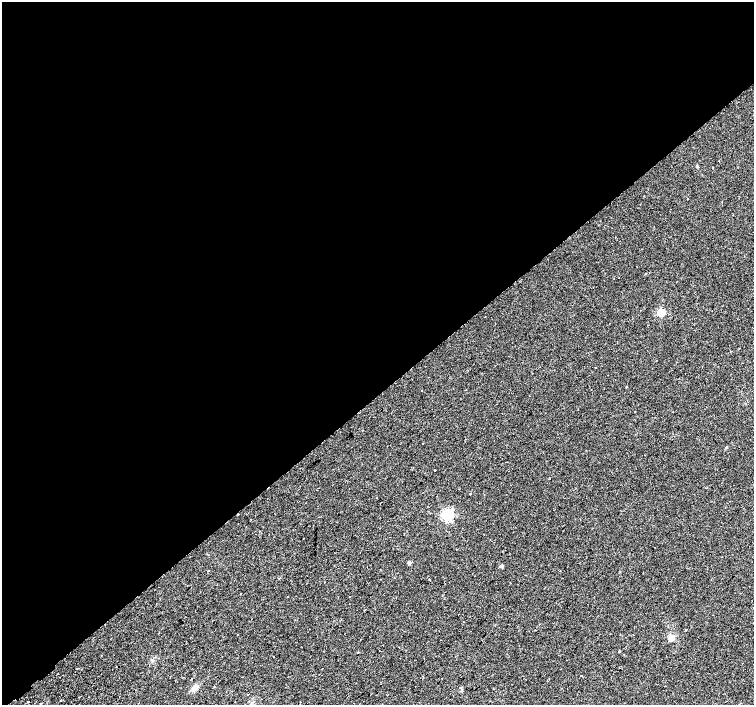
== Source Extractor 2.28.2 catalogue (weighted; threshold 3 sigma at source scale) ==
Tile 2 of 4 x 4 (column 2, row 1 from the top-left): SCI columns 1555-3057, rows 4469-5873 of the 6109 x 6061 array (HDU 1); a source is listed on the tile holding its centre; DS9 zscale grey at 2 x 2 block average (1 PNG px = mean of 2 x 2 image px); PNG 756 x 707 px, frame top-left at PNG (2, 2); no overlay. Shown black and unused: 56% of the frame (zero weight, under 2 of 3 exposures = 3% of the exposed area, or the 3 px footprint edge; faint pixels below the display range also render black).
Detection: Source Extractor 2.28.2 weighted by HDU 2 'WHT'; one run over the whole footprint, this tile lists its part. Background 0.0152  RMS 0.0034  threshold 0.0152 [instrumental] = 3 sigma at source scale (4.5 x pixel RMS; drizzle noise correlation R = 1.50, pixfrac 1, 0.0396/0.0396 arcsec/px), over >= 5 px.
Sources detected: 37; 4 cosmic-ray / hot-pixel residue — not listed; the other 33 listed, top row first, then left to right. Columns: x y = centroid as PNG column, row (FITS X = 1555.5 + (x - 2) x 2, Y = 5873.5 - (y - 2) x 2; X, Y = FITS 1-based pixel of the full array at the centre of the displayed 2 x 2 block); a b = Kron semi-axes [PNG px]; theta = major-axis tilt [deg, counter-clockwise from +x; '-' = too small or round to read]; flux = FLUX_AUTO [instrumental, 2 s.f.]
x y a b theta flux
697 166 3 3 - 1.1
713 167 2 2 - 0.77
687 199 2 2 - 0.34
661 312 3 3 - 36
596 368 2 2 - 2
726 447 3 2 - 0.73
435 470 2 2 - 0.7
470 494 2 2 - 2.7
448 515 4 4 - 120
251 519 2 2 - 0.33
259 531 2 2 - 0.37
409 563 3 2 - 3.8
501 566 3 3 - 2.3
208 571 2 2 - 1.5
279 578 2 2 - 0.87
429 580 2 2 - 0.42
241 593 2 2 - 0.57
288 597 2 2 - 0.78
535 630 2 2 - 0.34
685 630 2 2 - 0.57
159 633 2 2 - 0.54
671 638 3 3 - 10
619 651 2 2 - 1.5
358 652 2 2 - 1.5
274 656 2 2 - 0.47
535 669 2 2 - 0.26
191 679 2 2 - 2
195 687 9 5 48 3.8
461 687 2 2 - 2.3
247 694 2 2 - 1.9
28 702 2 2 - 2.4
300 702 2 2 - 0.76
41 703 2 2 - 0.41
Diffuse or blended objects may show on this block-average render without a row.